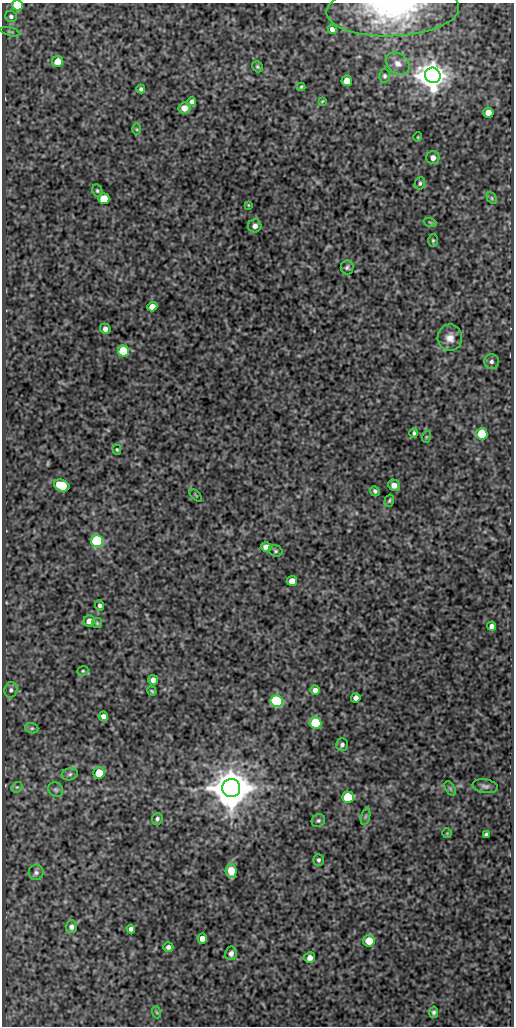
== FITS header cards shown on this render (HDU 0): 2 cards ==
NAXIS1  =                  512
NAXIS2  =                 1024

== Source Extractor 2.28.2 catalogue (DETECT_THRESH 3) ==
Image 512 x 1024 px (HDU 0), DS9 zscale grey, 1 PNG px = 1 image px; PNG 516 x 1028 px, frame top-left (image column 1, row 1024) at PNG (2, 3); each listed source drawn as its Kron ellipse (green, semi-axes under 4 px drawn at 4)
Background 86.7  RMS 0.51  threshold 1.53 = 3 sigma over >= 5 px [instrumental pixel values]
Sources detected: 87; all 87 listed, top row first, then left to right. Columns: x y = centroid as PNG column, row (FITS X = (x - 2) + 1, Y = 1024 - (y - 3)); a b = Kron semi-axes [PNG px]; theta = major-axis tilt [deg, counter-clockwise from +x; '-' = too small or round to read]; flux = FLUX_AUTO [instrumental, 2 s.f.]
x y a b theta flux
17 5 5 5 - 1100
393 10 66 26 3 3800
11 16 6 5 - 89
332 29 5 4 - 140
10 32 9 3 -15 51
57 62 6 5 - 550
398 64 13 10 -37 240
257 67 6 5 - 57
433 75 8 7 - 61000
385 76 6 5 - 69
347 81 5 5 - 380
301 87 4 4 - 45
141 89 4 3 - 73
192 101 4 4 - 110
322 101 4 3 - 34
184 108 6 5 - 320
488 113 5 5 - 350
137 129 6 4 -89 38
418 137 5 3 - 29
433 158 6 6 - 200
420 183 6 5 - 69
97 190 6 5 - 56
492 198 6 4 -62 52
104 199 5 5 - 980
248 205 3 3 - 28
430 222 7 4 -19 46
255 226 7 6 - 160
433 240 6 5 - 52
347 267 7 6 - 77
152 307 5 4 - 280
105 329 5 5 - 150
450 338 13 12 - 330
123 351 5 5 - 1500
491 361 7 7 - 110
414 433 4 3 - 58
482 434 6 5 - 2100
426 437 6 3 71 36
117 450 5 4 - 43
62 485 8 5 -22 1500
394 485 6 5 - 220
375 491 5 4 - 80
196 495 8 3 -45 35
389 501 6 4 72 50
97 541 6 6 - 4500
266 547 5 5 - 220
276 551 7 5 -15 67
292 581 5 5 - 350
100 605 5 4 - 85
89 621 6 5 - 240
97 623 5 5 - 44
491 626 4 4 - 140
83 671 6 4 21 42
153 680 5 5 - 180
11 690 8 6 75 90
315 690 5 4 - 160
152 691 5 3 - 38
356 698 5 4 - 150
277 701 6 6 - 4200
103 716 5 4 - 170
315 723 6 5 - 2000
32 728 7 5 -19 61
342 745 6 5 - 89
99 773 6 5 - 870
70 774 8 6 16 84
485 786 12 6 -8 130
17 787 6 4 40 60
231 788 9 9 - 130000
450 788 8 4 -59 61
56 790 8 7 - 89
348 797 6 5 - 1600
365 816 8 3 71 55
157 819 6 5 - 76
318 821 7 6 - 75
447 833 5 5 - 43
486 835 4 4 - 74
318 860 6 5 - 69
231 871 7 5 -84 640
36 872 8 7 - 100
71 927 6 5 - 110
131 929 4 4 - 110
202 938 5 5 - 230
369 941 6 5 - 710
168 947 5 5 - 100
231 953 7 6 - 150
310 958 5 5 - 170
156 1012 6 4 -70 43
434 1012 5 4 - 87
At the frame edge (FLAGS 8, measured only in part): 2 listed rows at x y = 17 5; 393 10